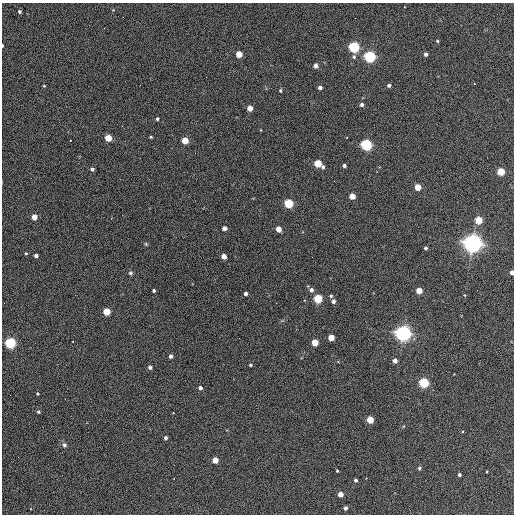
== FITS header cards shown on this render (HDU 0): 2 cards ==
NAXIS1  =                  512 / Axis length
NAXIS2  =                  512 / Axis length

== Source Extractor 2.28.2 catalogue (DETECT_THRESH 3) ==
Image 512 x 512 px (HDU 0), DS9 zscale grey, 1 PNG px = 1 image px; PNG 516 x 516 px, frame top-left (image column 1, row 512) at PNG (2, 3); no overlay
Background 363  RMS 21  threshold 62.1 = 3 sigma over >= 5 px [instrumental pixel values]
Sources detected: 78; all 78 listed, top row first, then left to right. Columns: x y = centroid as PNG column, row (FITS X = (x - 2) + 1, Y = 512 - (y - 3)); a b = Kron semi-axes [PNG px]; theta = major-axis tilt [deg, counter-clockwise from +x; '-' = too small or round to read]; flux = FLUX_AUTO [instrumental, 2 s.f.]
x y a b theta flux
19 12 4 3 - 2.6e+03
437 41 3 3 - 1.4e+03
2 45 3 2 - 1.6e+03
354 47 5 5 - 2.4e+05
239 54 4 4 - 2.6e+04
426 54 4 3 - 4.4e+03
354 57 5 5 - 2.4e+03
370 57 5 5 - 3.1e+05
316 66 4 4 - 6.9e+03
206 77 2 2 - 5.9e+02
474 83 3 2 - 1.7e+03
389 85 4 4 - 3.5e+03
44 86 4 3 - 1.2e+03
320 88 4 3 - 4.8e+03
280 91 4 4 - 2.0e+03
362 105 4 4 - 4.2e+03
250 108 4 4 - 1.7e+04
157 119 4 3 - 2.4e+03
151 137 3 3 - 1.5e+03
347 137 2 2 - 1.2e+03
108 138 4 4 - 3.9e+04
71 140 3 2 - 9.7e+02
185 141 4 4 - 3.2e+04
366 145 5 5 - 2.8e+05
318 163 4 4 - 5.3e+04
344 166 4 3 - 3.6e+03
323 167 4 4 - 3.0e+03
92 169 4 4 - 3.9e+03
501 172 4 4 - 6.3e+04
418 187 4 4 - 3.1e+04
352 196 4 4 - 2.3e+04
289 204 5 5 - 1.1e+05
34 217 4 4 - 1.8e+04
479 220 4 4 - 4.1e+04
224 228 4 4 - 8.3e+03
278 229 4 4 - 1.9e+04
473 243 7 6 - 1.2e+06
146 244 5 4 - 1.6e+03
425 248 3 3 - 3.3e+03
26 253 3 3 - 1.4e+03
36 256 4 4 - 5.5e+03
224 256 4 4 - 1.3e+04
312 257 2 2 - 6.0e+02
512 272 4 3 - 7.6e+03
130 273 6 5 - 2.3e+03
154 290 3 3 - 2.6e+03
311 290 5 5 - 5.0e+03
419 291 4 4 - 2.6e+04
245 293 3 3 - 5.2e+03
331 296 5 4 - 1.9e+03
318 299 5 4 - 9.4e+04
333 301 4 4 - 5.3e+03
276 303 2 2 - 6.8e+02
106 312 4 4 - 3.8e+04
403 333 6 6 - 8.4e+05
331 338 4 4 - 2.8e+04
73 342 2 2 - 1.3e+03
315 342 4 4 - 3.6e+04
10 343 5 5 - 2.3e+05
171 356 4 3 - 4.7e+03
395 361 4 4 - 9.1e+03
250 365 3 3 - 1.9e+03
150 367 4 4 - 4.0e+03
424 383 5 5 - 1.7e+05
200 388 4 3 - 4.8e+03
38 394 3 3 - 1.6e+03
38 412 4 4 - 2.1e+03
370 420 4 4 - 4.1e+04
166 438 4 3 - 3.3e+03
64 445 5 5 - 4.3e+03
215 460 4 4 - 2.4e+04
419 468 4 4 - 2.6e+03
337 471 3 3 - 1.4e+03
459 475 3 3 - 3.0e+03
174 478 2 2 - 9.9e+02
355 480 3 3 - 3.1e+03
340 494 4 4 - 1.3e+04
345 508 4 3 - 4.3e+03
At the frame edge (FLAGS 8, measured only in part): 2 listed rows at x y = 2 45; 512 272